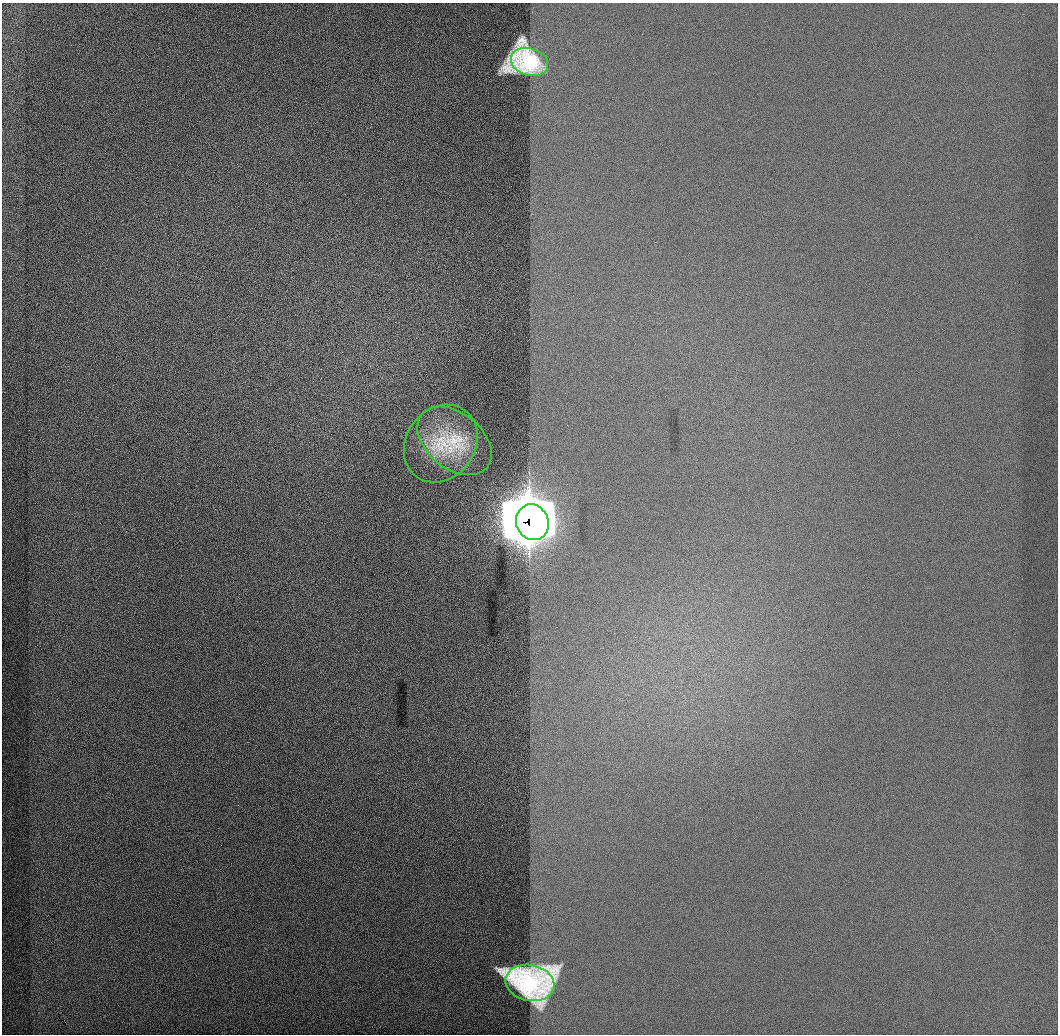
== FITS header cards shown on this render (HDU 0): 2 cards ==
NAXIS1  =                 1056 / Length of Axis 1 (Serial)
NAXIS2  =                 1032 / Length of Axis 2 (Parallel)

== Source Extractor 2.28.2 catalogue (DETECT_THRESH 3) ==
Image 1056 x 1032 px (HDU 0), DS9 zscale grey, 1 PNG px = 1 image px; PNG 1060 x 1036 px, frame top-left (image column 1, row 1032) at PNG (2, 3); each listed source drawn as its Kron ellipse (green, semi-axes under 4 px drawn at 4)
Background 522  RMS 3.5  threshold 10.6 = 3 sigma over >= 5 px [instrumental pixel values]
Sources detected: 8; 3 with non-positive FLUX_AUTO (blend fragments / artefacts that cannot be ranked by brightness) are neither listed nor drawn; the other 5 listed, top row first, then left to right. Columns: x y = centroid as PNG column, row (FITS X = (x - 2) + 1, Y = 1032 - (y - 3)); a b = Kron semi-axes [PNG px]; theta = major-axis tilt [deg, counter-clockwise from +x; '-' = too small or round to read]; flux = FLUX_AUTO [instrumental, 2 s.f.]
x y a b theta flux
530 62 19 13 -17 77000
454 441 42 28 -39 14000
441 443 41 34 54 16000
532 522 18 16 -69 280000
530 983 25 18 -12 110000
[3 non-positive-flux detections neither listed nor drawn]